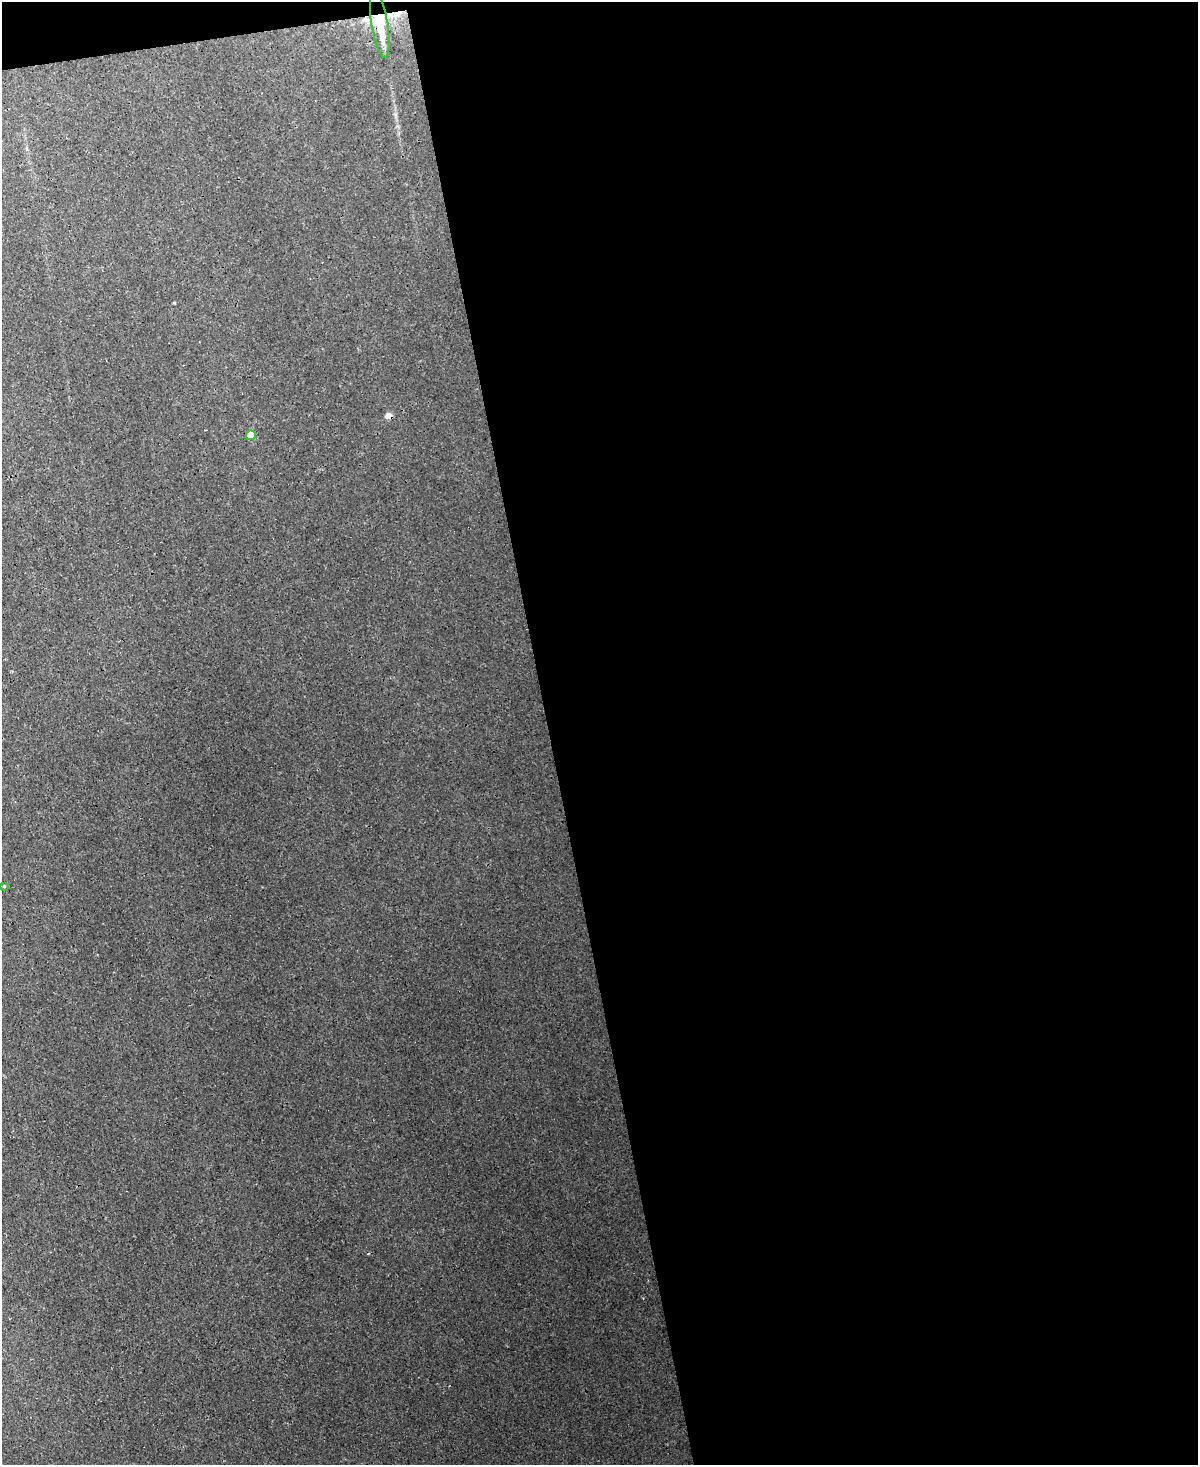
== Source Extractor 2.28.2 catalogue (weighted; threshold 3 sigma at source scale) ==
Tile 4 of 4 x 3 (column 4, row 1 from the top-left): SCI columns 3710-4905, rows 3290-4752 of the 5024 x 5000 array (HDU 1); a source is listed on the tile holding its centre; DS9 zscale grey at full resolution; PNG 1200 x 1467 px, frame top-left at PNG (2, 2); each listed source drawn as its Kron ellipse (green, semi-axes under 4 px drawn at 4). Shown black and unused: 55% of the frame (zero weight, under 3 of 4 exposures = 12% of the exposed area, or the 3 px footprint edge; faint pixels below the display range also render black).
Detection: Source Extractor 2.28.2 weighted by HDU 2 'WHT'; one run over the whole footprint, this tile lists its part. Background 0.0221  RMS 0.003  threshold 0.0134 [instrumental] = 3 sigma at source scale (4.5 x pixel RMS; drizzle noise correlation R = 1.50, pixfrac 1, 0.05/0.05 arcsec/px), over >= 5 px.
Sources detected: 4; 1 cosmic-ray / hot-pixel residue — neither listed nor drawn; the other 3 listed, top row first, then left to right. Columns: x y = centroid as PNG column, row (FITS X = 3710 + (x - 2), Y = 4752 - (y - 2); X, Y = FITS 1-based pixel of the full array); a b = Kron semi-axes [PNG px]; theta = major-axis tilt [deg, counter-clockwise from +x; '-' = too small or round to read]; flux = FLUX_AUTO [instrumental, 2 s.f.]
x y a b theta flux
380 24 34 8 -81 8.8
251 435 5 4 - 4.7
4 886 4 3 - 0.33
Overlapping masked pixels (flux is a lower limit): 1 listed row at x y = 380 24